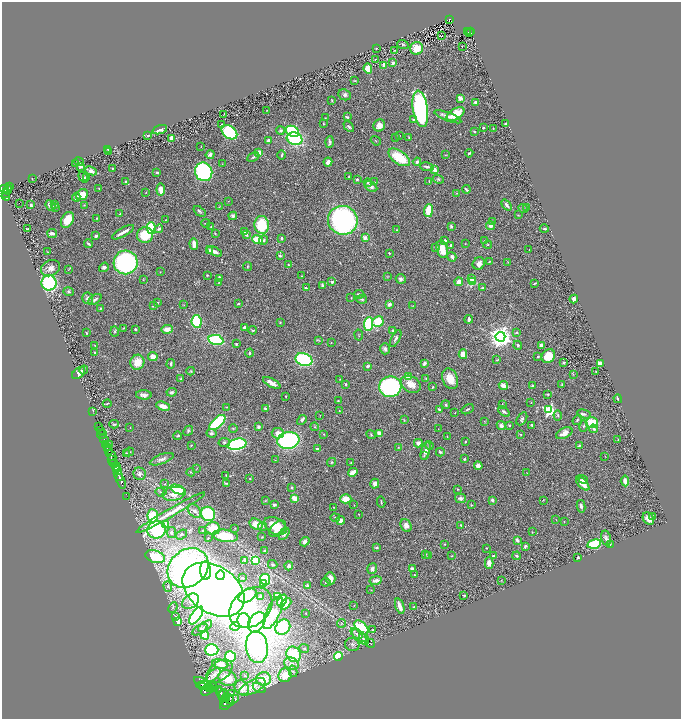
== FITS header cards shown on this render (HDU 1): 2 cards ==
NAXIS1  =                 1358
NAXIS2  =                 1433

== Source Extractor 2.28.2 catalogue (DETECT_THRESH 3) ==
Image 1358 x 1433 px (HDU 1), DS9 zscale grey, zoomed out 1/2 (1 PNG px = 2 x 2 image px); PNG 683 x 721 px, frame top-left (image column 2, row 1433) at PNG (2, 2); each listed source drawn as its Kron ellipse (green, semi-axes under 4 px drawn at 4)
Background 0.498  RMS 0.027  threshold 0.0799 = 3 sigma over >= 5 px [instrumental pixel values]
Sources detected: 545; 22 cannot appear on this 1/2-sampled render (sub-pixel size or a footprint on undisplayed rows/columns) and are neither listed nor drawn; of the other 523, the 500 brightest by FLUX_AUTO listed and drawn (23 fainter detections omitted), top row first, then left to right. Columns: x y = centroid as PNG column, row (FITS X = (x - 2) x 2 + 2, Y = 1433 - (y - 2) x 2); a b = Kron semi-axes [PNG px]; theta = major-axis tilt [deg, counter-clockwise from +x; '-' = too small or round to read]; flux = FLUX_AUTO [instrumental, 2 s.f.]
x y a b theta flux
450 20 4 2 - 130
470 31 4 2 - 110
468 32 2 1 - 16
469 33 2 1 - 20
442 35 3 1 - 56
403 44 5 4 - 7.2
462 47 2 1 - 29
376 48 2 1 - 3.2
417 48 6 6 - 93
394 50 2 1 - 2
375 59 2 1 - 2.3
393 63 2 2 - 51
384 65 2 2 - 60
368 68 5 4 - 59
354 81 4 2 - 2.6
345 95 6 5 - 14
460 98 2 2 - 88
332 100 4 2 - 3.4
476 102 4 3 - 16
420 109 18 7 -81 1200
267 110 2 2 - 2.7
224 114 2 1 - 2
455 114 10 5 30 120
347 117 3 2 - 6
448 117 14 3 -21 28
325 118 3 2 - 3.6
413 119 3 3 - 8.1
222 124 4 4 - 6.8
323 124 3 2 - 4.5
506 124 3 2 - 16
379 125 6 5 - 30
349 127 6 3 -45 10
483 128 2 2 - 5.9
493 128 2 2 - 2.1
160 130 7 3 17 25
280 130 4 4 - 10
292 131 7 5 -27 310
229 132 9 6 -38 390
474 132 3 2 - 3.8
399 135 3 1 - 2.4
148 136 2 2 - 6.1
396 137 2 2 - 1.9
409 137 4 2 - 3.8
172 138 3 3 - 51
295 139 8 6 -18 410
269 141 3 3 - 23
376 141 5 2 - 3.4
329 142 5 3 - 11
201 147 3 2 - 1.9
108 149 2 2 - 2.7
108 151 2 2 - 4.1
259 153 4 3 - 59
469 153 4 3 - 5.2
210 154 5 4 - 19
282 155 4 3 - 7.5
445 155 3 3 - 3.3
253 157 6 4 28 9.2
399 157 12 6 -35 180
79 162 4 2 - 3.1
328 162 4 3 - 25
417 162 4 3 - 13
76 164 2 2 - 2.2
222 164 3 2 - 2.3
81 166 2 2 - 82
427 167 7 3 -11 15
112 168 2 2 - 4.1
434 170 3 2 - 49
91 171 6 4 -24 30
157 172 3 3 - 6.9
204 172 9 8 - 710
349 176 2 2 - 2.8
83 177 6 4 -55 13
86 177 3 2 - 14
32 179 2 2 - 2.4
357 179 3 2 - 5.9
438 179 5 4 - 8.2
125 181 3 3 - 5
429 181 4 2 - 2.2
375 182 3 2 - 2.5
368 183 4 3 - 5.6
9 186 3 2 - 25
371 187 7 4 -35 16
4 189 5 3 - 410
8 189 5 3 - 220
99 189 2 2 - 6
161 189 6 4 -82 45
466 189 4 2 - 7.1
146 192 3 2 - 2.8
5 193 4 2 - 170
457 193 2 2 - 2.4
82 195 6 5 - 86
6 196 4 2 - 140
76 197 4 3 - 17
228 201 3 2 - 2.7
19 203 2 1 - 42
31 205 2 2 - 10
55 205 4 3 - 6.2
84 205 2 2 - 2.3
507 205 6 3 -52 15
51 206 6 3 -48 43
55 207 4 3 - 4.5
219 207 3 2 - 2.2
526 207 3 2 - 1.9
523 208 5 3 - 7.2
199 211 7 3 -37 8.2
428 211 6 3 83 130
120 214 3 2 - 3.1
518 215 3 2 - 3.1
233 216 4 4 - 11
97 218 3 2 - 3.2
67 220 8 6 62 110
166 220 3 2 - 2.3
343 220 15 14 - 970
492 221 3 3 - 3.9
206 223 4 1 - 2.7
262 225 9 7 -85 190
451 226 3 3 - 9
491 226 4 4 - 23
211 227 3 3 - 3.9
151 228 6 4 -81 240
28 229 3 2 - 6.9
159 229 4 4 - 10
544 229 4 2 - 4.8
397 230 3 2 - 4.1
123 232 12 2 30 30
245 232 4 3 - 20
52 233 5 2 - 27
215 233 3 3 - 4.1
145 235 8 7 - 160
246 235 4 3 - 9.8
96 236 3 3 - 15
282 238 3 2 - 6.4
365 238 2 2 - 60
257 240 5 3 - 110
264 240 4 3 - 10
445 240 3 2 - 9.5
484 241 4 3 - 4.8
88 244 4 2 - 7.3
194 244 6 3 -87 39
465 244 3 2 - 2.4
488 245 4 3 - 4.2
450 246 3 2 - 9.2
436 248 3 3 - 11
442 249 9 5 -77 85
529 250 2 1 - 1.8
209 251 3 3 - 25
214 251 8 3 -26 24
48 252 2 2 - 2.4
389 253 2 2 - 4
280 256 3 3 - 8
452 257 5 3 - 18
126 262 12 12 - 840
489 262 2 2 - 3.4
508 262 3 2 - 2.4
479 263 6 5 - 25
288 265 4 3 - 4.5
247 266 4 3 - 4.9
104 267 5 4 - 17
51 268 10 7 27 39
68 270 3 2 - 3
160 272 3 2 - 2.5
207 275 2 2 - 2.6
302 276 2 2 - 1.9
387 276 4 1 - 1.8
219 278 4 3 - 12
471 278 4 3 - 21
401 279 5 4 - 18
143 280 2 2 - 3.1
332 282 4 3 - 10
459 282 4 3 - 34
472 282 3 3 - 200
49 283 7 7 - 490
219 283 4 2 - 3.8
535 283 4 2 - 4.4
323 285 3 2 - 14
306 288 4 2 - 6.8
483 288 4 3 - 5.9
69 292 5 4 - 8.2
359 294 5 3 - 8.9
88 298 6 5 - 21
351 298 2 2 - 2.2
95 299 7 3 35 14
362 299 5 3 - 7.9
574 299 4 3 - 19
158 303 3 2 - 7.1
238 304 3 2 - 4.6
389 304 4 3 - 18
184 305 3 2 - 1.9
153 306 4 2 - 5.7
413 306 3 2 - 2.6
101 308 3 3 - 4.8
469 319 4 2 - 15
197 321 6 5 - 360
280 322 3 3 - 3.3
378 322 6 5 - 130
369 324 7 4 85 330
244 327 4 3 - 13
123 328 3 3 - 3.3
135 329 2 2 - 12
167 329 6 4 5 39
253 330 4 3 - 7
115 331 5 3 - 5.7
392 331 3 2 - 12
517 332 4 3 - 5.9
86 333 3 2 - 4.3
359 335 5 2 - 3.7
500 337 5 5 - 4500
396 338 9 3 62 15
216 340 7 5 -11 330
319 340 4 2 - 4
331 342 3 2 - 2
236 344 3 3 - 4.9
518 345 4 3 - 7
541 345 4 3 - 21
95 346 2 2 - 2.1
385 349 5 5 - 13
94 352 2 2 - 9.9
250 353 4 3 - 9.1
463 354 5 4 - 68
548 356 7 6 - 93
153 357 4 4 - 38
538 357 2 2 - 4
304 360 8 6 -22 570
497 360 4 3 - 3.4
137 362 7 7 - 81
424 363 4 3 - 14
563 363 3 2 - 6.7
171 364 5 2 - 8
600 364 4 3 - 51
368 366 3 2 - 12
84 370 4 3 - 6.2
191 371 4 4 - 6
596 372 3 3 - 5.3
79 373 7 4 39 36
573 374 3 2 - 2.6
408 377 4 3 - 64
181 379 3 3 - 7.7
340 379 3 2 - 2.4
426 379 3 2 - 3.1
450 379 11 7 -68 69
272 383 9 4 -28 29
346 384 4 3 - 5.6
411 384 10 7 -32 60
562 384 4 3 - 4.7
503 386 5 3 - 47
532 386 4 3 - 6.2
390 387 11 10 - 660
432 387 3 2 - 4.7
172 392 5 4 - 8.9
548 394 3 2 - 4.3
144 395 8 4 -3 23
286 396 2 2 - 3.5
618 399 4 2 - 12
338 401 2 1 - 2.5
107 403 4 2 - 4.8
531 403 3 2 - 2.2
502 404 3 2 - 2.7
446 405 4 3 - 6.4
163 406 7 4 -19 44
227 407 2 2 - 2.8
265 408 3 3 - 8
439 409 4 2 - 8.2
468 409 6 2 32 7.3
549 410 4 4 - 690
339 411 2 2 - 3
504 411 7 3 -35 10
93 412 3 2 - 5.5
455 413 2 1 - 2.1
584 414 7 4 -13 11
320 415 2 2 - 1.8
558 415 5 3 - 6.9
522 419 7 4 59 12
302 420 5 4 - 12
404 420 3 3 - 3.1
577 420 5 3 - 6.5
484 421 3 2 - 2.4
217 423 10 5 43 490
592 423 6 5 - 110
114 424 5 3 - 5.6
510 425 3 2 - 5.6
532 425 3 2 - 5.6
99 426 2 1 - 28
501 426 5 4 - 16
584 426 6 4 76 11
259 427 3 3 - 11
315 427 4 2 - 4.6
130 428 3 2 - 2.1
233 428 4 3 - 5.1
438 429 3 2 - 2.1
593 429 4 4 - 9.1
100 430 2 2 - 110
188 431 5 4 - 8.3
211 433 5 4 - 14
278 433 6 5 - 36
564 433 9 5 27 41
102 434 5 2 - 170
324 434 3 2 - 2.4
380 434 4 3 - 53
371 435 5 3 - 5.5
520 435 4 2 - 4.3
178 436 4 3 - 7.7
447 437 3 2 - 3.1
104 439 5 2 - 780
288 440 11 8 8 670
618 440 2 2 - 2.5
224 442 6 4 11 12
465 442 2 2 - 5.7
418 443 4 4 - 22
106 444 3 2 - 110
237 444 10 5 13 720
109 445 2 1 - 79
191 445 3 2 - 3.5
579 445 3 2 - 5.8
429 446 4 3 - 4.7
108 447 4 2 - 400
398 447 3 3 - 4.1
317 449 2 2 - 26
109 450 2 2 - 570
426 450 10 4 74 25
129 452 5 3 - 6.9
440 452 4 3 - 7.3
126 453 3 2 - 6.5
111 455 6 3 -47 630
424 455 4 2 - 4.2
605 456 2 1 - 2.1
112 459 2 2 - 200
162 459 12 5 21 23
465 459 2 2 - 4.9
275 460 2 2 - 2.3
331 462 5 4 - 6.6
114 463 4 3 - 380
351 463 2 2 - 2.2
478 466 4 4 - 25
116 467 4 2 - 350
116 469 3 2 - 160
196 469 3 2 - 2.1
118 470 3 2 - 240
191 472 4 3 - 4.6
353 472 5 3 - 53
527 473 3 2 - 1.8
140 474 6 6 - 21
118 475 6 2 -65 910
226 475 3 2 - 2.6
250 479 2 2 - 2.4
583 479 5 4 - 8.4
121 481 8 2 -72 890
625 481 5 4 - 34
226 483 4 2 - 4.9
583 483 8 3 -46 66
165 484 3 2 - 2.7
375 484 5 4 - 19
292 487 3 3 - 4.5
458 489 3 2 - 3.2
178 490 8 4 -21 250
161 492 6 3 -7 8.6
174 494 12 7 10 60
126 496 3 1 - 13
294 498 4 3 - 67
460 498 5 4 - 17
346 499 5 4 - 71
492 500 3 2 - 18
543 500 3 2 - 2.2
265 501 4 3 - 4.1
381 502 5 2 - 3.9
274 505 3 2 - 22
354 505 2 2 - 2
471 505 4 3 - 4.8
581 506 6 3 -78 13
334 507 2 2 - 2.4
195 511 8 5 -51 19
171 513 40 4 30 75
208 514 7 7 - 320
359 514 2 1 - 2.5
153 516 6 5 - 150
652 516 3 3 - 4.5
335 518 5 3 - 6.5
648 519 6 5 - 33
341 520 4 4 - 24
556 520 3 2 - 2
564 521 3 2 - 3.2
166 524 4 4 - 76
256 524 7 5 -32 66
406 525 7 5 -62 28
461 525 3 2 - 5
275 526 12 8 -31 110
263 527 5 3 - 5.4
213 528 7 6 - 98
235 528 2 2 - 2.9
277 529 10 5 43 71
157 530 9 8 - 650
202 531 3 2 - 2.5
171 532 5 4 - 14
532 532 2 2 - 2.1
181 534 6 3 36 6.4
284 534 7 4 58 26
225 536 13 6 -9 140
262 537 3 2 - 4
208 538 2 2 - 3.4
606 538 8 4 -77 17
517 540 4 3 - 13
305 542 5 4 - 20
445 544 3 3 - 3.2
594 544 7 4 13 220
611 544 3 1 - 2.3
525 546 4 3 - 11
377 548 4 3 - 7.6
486 548 2 2 - 2.8
265 551 3 3 - 12
425 554 4 3 - 4.7
429 556 4 3 - 6.5
451 556 3 2 - 3
493 556 3 3 - 6.5
517 556 4 3 - 6.6
155 557 10 6 -18 190
578 557 3 2 - 10
245 560 2 2 - 83
255 560 3 3 - 160
489 563 6 4 -90 35
273 564 5 3 - 8.1
289 566 4 3 - 17
188 568 22 18 41 1800
372 569 5 4 - 15
412 569 4 3 - 16
206 571 9 5 -86 340
220 575 5 4 - 160
414 575 3 3 - 4.5
243 578 4 3 - 5.1
330 578 6 5 - 38
265 579 5 5 - 350
376 580 6 3 10 26
501 580 2 1 - 1.9
326 582 4 2 - 3.9
264 584 4 3 - 59
307 586 3 2 - 14
168 587 5 3 - 7.4
214 590 34 23 -34 5200
371 590 3 2 - 2.2
464 595 2 2 - 4
247 596 10 6 29 300
260 596 3 3 - 24
278 596 4 3 - 91
190 601 9 6 36 23
282 601 6 4 67 160
286 604 6 3 46 74
354 605 3 2 - 2.1
400 606 8 3 -72 36
173 607 5 3 - 6
251 607 24 18 40 230
414 607 3 2 - 3.4
273 613 18 6 64 210
306 613 2 2 - 2.1
196 616 10 4 56 610
175 617 4 2 - 3.8
178 621 4 3 - 41
244 621 7 6 - 210
257 622 11 7 58 380
342 623 4 2 - 3.5
205 626 8 2 34 8.4
235 626 5 4 - 11
283 627 8 7 - 260
361 627 8 5 -48 390
200 630 8 2 32 6.3
373 630 3 2 - 5.9
356 634 7 4 -41 14
205 635 5 3 - 120
359 636 8 5 -40 18
364 639 6 4 -62 12
370 643 4 2 - 3.3
352 645 7 6 - 16
257 647 16 11 -82 900
304 649 5 4 - 8.1
212 650 6 5 - 500
294 654 8 7 - 250
339 656 4 4 - 220
230 657 5 5 - 110
220 664 8 4 -9 51
291 664 7 6 - 27
219 671 15 9 38 40
293 671 6 4 -75 14
213 675 8 4 42 14
285 675 7 6 - 84
245 676 2 1 - 2
227 678 9 7 -24 98
264 679 7 7 - 96
202 683 9 4 -31 1300
206 685 10 3 -3 810
202 687 3 1 - 34
252 687 14 6 27 51
209 688 5 3 - 950
242 688 8 6 -51 58
259 688 7 4 -29 9.6
219 689 2 1 - 67
207 690 6 3 42 1400
231 693 3 3 - 7.5
221 694 7 2 -71 970
223 695 6 2 81 800
226 697 4 2 - 530
229 699 3 2 - 350
230 701 9 3 28 680
227 702 8 5 53 1400
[23 fainter detections neither listed nor drawn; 22 sub-pixel or undisplayed-footprint detections neither listed nor drawn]